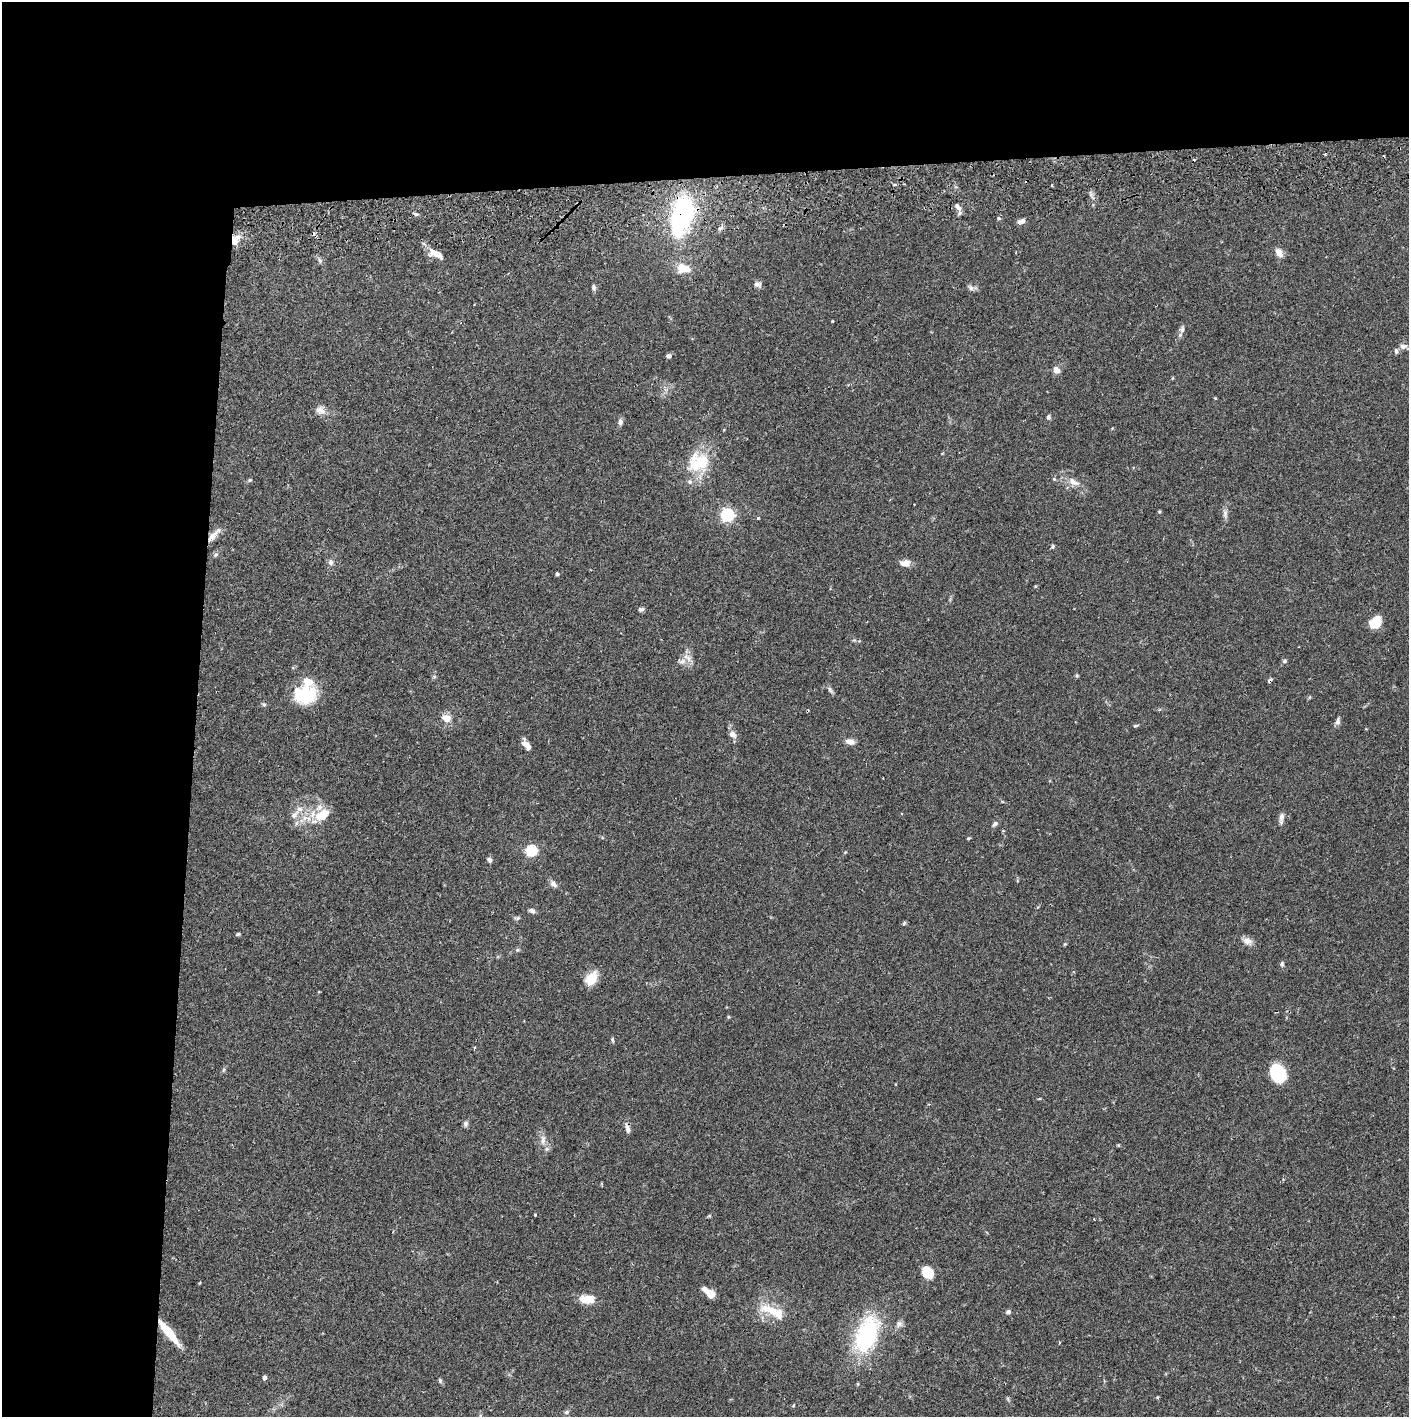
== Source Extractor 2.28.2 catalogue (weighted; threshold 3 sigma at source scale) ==
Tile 1 of 3 x 3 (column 1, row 1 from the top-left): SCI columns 4-1410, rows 2886-4300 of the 4230 x 4358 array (HDU 1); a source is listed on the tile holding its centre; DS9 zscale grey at full resolution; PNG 1411 x 1419 px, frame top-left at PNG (2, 2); no overlay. Shown black and unused: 24% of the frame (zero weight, under 2 of 3 exposures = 3% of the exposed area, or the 3 px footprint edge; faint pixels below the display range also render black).
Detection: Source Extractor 2.28.2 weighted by HDU 2 'WHT'; one run over the whole footprint, this tile lists its part. Background 0.0683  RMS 0.0049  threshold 0.0219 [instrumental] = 3 sigma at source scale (4.5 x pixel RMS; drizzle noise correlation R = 1.50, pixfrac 1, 0.05/0.05 arcsec/px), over >= 5 px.
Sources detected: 101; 2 inside a brighter object's white glare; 4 cosmic-ray / hot-pixel residue — not listed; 8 inside a brighter listed object's ellipse — not listed separately; the other 87 listed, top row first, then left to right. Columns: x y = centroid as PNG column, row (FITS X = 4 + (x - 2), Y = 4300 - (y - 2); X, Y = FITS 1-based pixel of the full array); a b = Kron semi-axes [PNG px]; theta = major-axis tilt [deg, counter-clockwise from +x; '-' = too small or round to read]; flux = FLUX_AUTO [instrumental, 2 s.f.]
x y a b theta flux
1052 185 3 2 - 1.1
958 207 12 6 -53 2
683 211 23 16 90 65
416 214 7 4 -12 1
999 218 6 4 0 0.71
1022 221 8 5 21 2.2
720 228 6 4 19 0.86
234 241 12 7 90 4
434 252 13 9 -25 3.8
1279 253 12 7 -58 3.1
320 261 8 6 -57 1.1
684 269 15 9 -10 8.2
757 284 11 6 -9 1.6
594 288 8 5 -81 1.2
971 288 8 6 -46 1.4
832 321 3 2 - 0.38
1182 329 9 6 -89 1.5
1403 346 10 6 5 1.8
668 356 5 5 - 1.3
1056 370 10 8 -56 2.3
320 410 13 11 -15 3.2
1048 417 6 5 - 1.1
620 422 9 6 -87 1.5
698 462 28 22 26 20
1054 479 5 4 - 0.56
250 480 5 5 - 0.57
1073 482 15 8 -27 3.8
1225 514 10 6 84 1.7
727 515 6 5 - 88
758 518 3 3 - 0.6
212 537 19 8 48 4.4
1053 547 6 5 - 0.71
215 555 7 4 32 0.89
331 562 9 7 -78 1.7
905 563 13 8 1 3.4
557 574 4 3 - 1
641 609 7 5 14 1.1
1376 622 14 11 50 7.8
682 661 11 7 25 2.8
1284 661 6 6 - 0.99
830 690 9 5 -63 1.2
305 694 33 16 -23 15
1310 697 6 3 70 0.46
264 704 5 5 - 0.74
446 718 13 10 -20 4.1
1338 721 10 6 76 1.5
1135 726 6 4 16 0.6
732 734 11 8 -43 2.5
850 742 10 6 -14 3.3
526 745 14 6 -54 3.1
902 813 4 2 - 0.36
295 815 15 7 46 3.2
322 815 21 13 35 9.9
1281 817 12 7 82 2.1
995 824 8 6 41 1.3
1003 831 4 3 - 0.47
968 838 5 3 - 0.49
531 850 5 5 - 52
489 860 7 6 - 1.1
553 884 10 7 -41 1.9
532 911 7 5 -25 1.6
517 918 8 5 8 0.84
904 923 5 5 - 0.67
238 934 6 4 17 0.66
1247 941 13 9 -24 2.9
1282 964 7 5 82 1
591 978 15 10 59 8.8
612 1040 7 3 -72 0.68
223 1070 6 4 88 0.68
1278 1074 14 11 -64 32
465 1124 7 6 - 1.2
627 1129 13 6 -73 1.9
543 1139 13 6 85 2.6
535 1215 3 3 - 0.52
709 1216 6 4 18 0.55
1094 1219 3 2 - 0.33
927 1272 12 9 -55 10
709 1293 12 6 -37 6.7
587 1299 17 9 0 7.8
772 1310 18 11 -23 7.9
1008 1312 6 5 - 1.2
899 1324 9 7 48 1.7
169 1333 28 7 -51 14
866 1334 45 24 71 45
264 1378 4 3 - 1.8
440 1380 6 5 - 0.86
566 1412 8 5 27 0.94
Overlapping masked pixels (flux is a lower limit): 5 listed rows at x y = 683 211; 234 241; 212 537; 627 1129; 169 1333